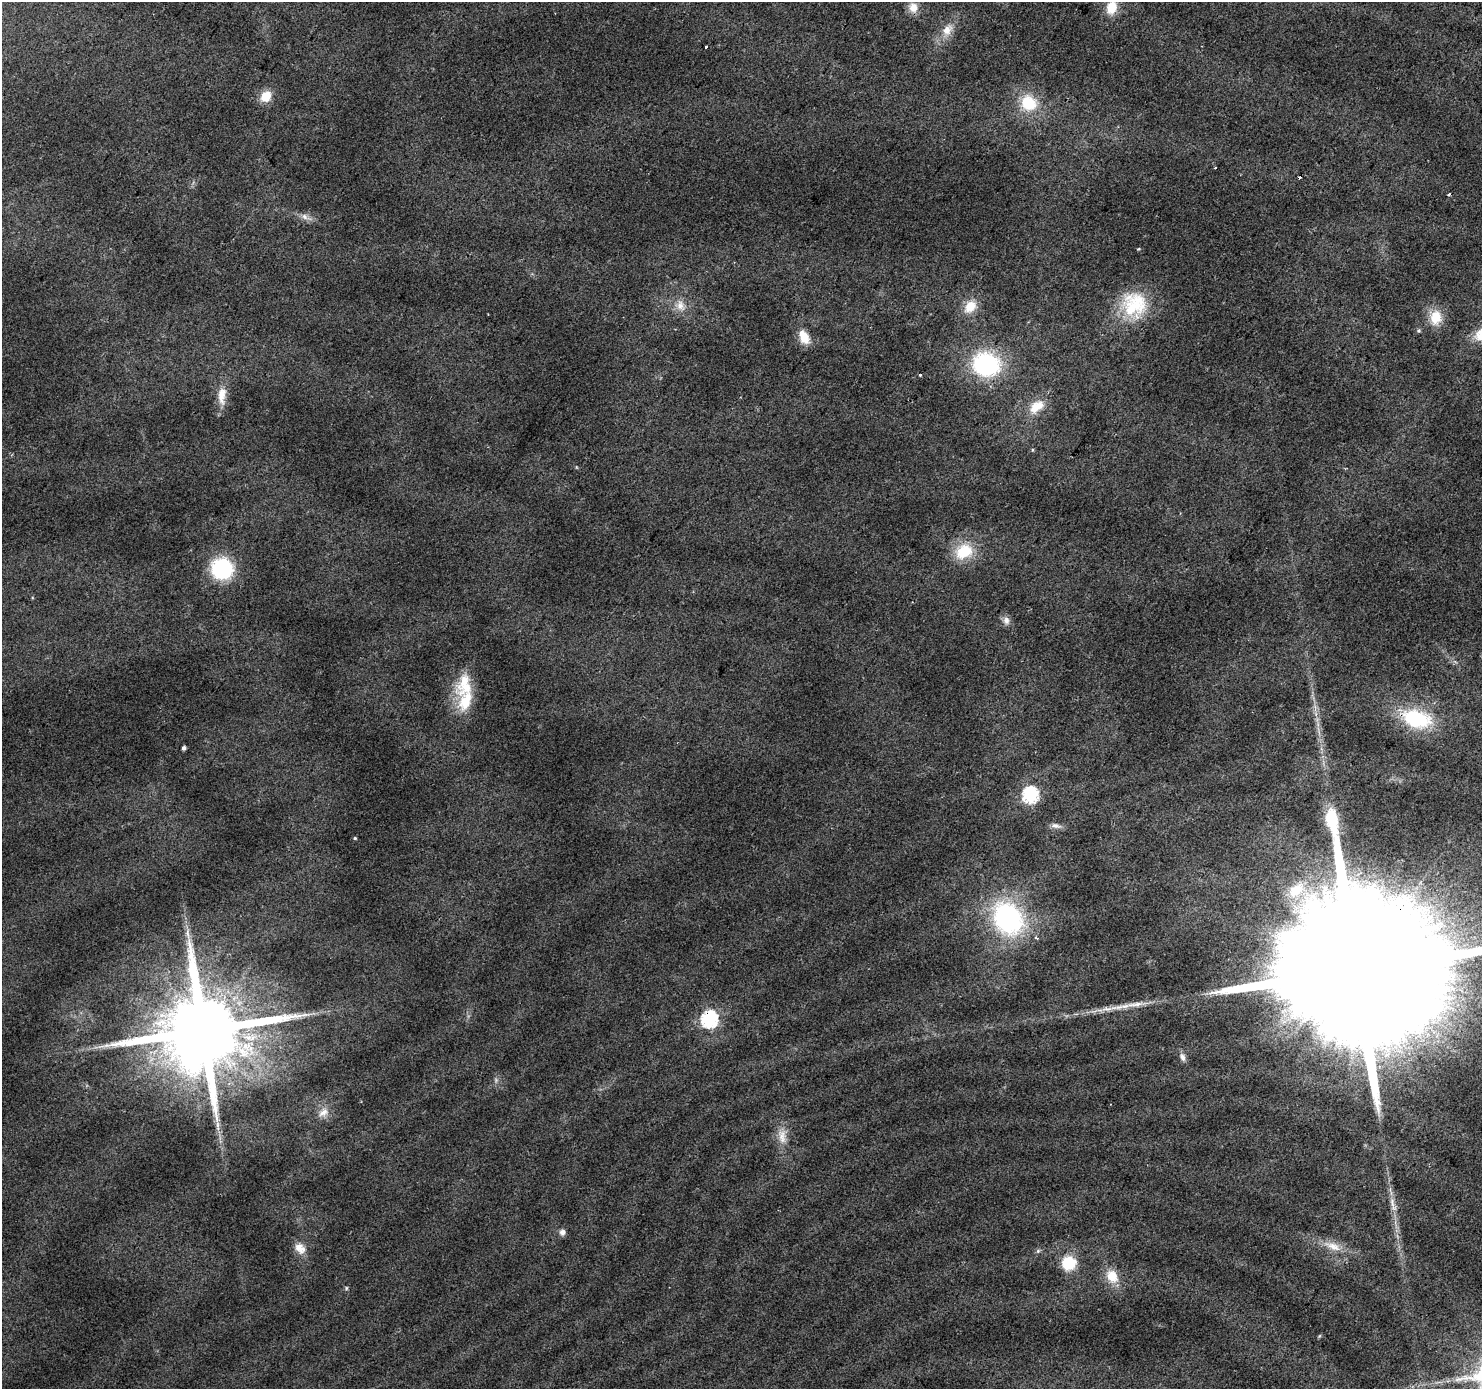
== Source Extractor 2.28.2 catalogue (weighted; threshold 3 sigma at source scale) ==
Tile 10 of 4 x 4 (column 2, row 3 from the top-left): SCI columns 1481-2960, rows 1570-2956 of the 5925 x 5982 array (HDU 1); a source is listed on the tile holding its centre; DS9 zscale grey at full resolution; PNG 1484 x 1391 px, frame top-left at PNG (2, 2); no overlay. Shown black and unused: <1% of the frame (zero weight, under 2 of 3 exposures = <1% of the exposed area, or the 3 px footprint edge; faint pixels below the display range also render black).
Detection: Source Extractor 2.28.2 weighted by HDU 2 'WHT'; one run over the whole footprint, this tile lists its part. Background 0.0458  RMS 0.0074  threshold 0.0333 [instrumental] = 3 sigma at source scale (4.5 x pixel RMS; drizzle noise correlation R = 1.50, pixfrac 1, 0.0396/0.0396 arcsec/px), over >= 5 px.
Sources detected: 52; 1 too faint to see at this stretch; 1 cosmic-ray / hot-pixel residue — not listed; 3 inside a brighter listed object's ellipse — not listed separately; the other 47 listed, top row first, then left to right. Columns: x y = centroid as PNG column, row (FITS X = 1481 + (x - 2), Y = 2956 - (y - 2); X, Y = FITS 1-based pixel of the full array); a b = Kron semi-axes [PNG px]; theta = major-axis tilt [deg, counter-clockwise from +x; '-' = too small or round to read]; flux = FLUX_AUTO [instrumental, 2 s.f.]
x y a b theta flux
913 7 12 11 - 7.9
1112 7 17 13 71 14
947 30 18 13 55 10
706 47 3 2 - 0.96
266 96 12 10 57 13
1029 103 18 16 -38 30
1215 168 3 2 - 0.8
1449 194 4 3 - 1.2
305 217 18 7 -27 4.9
1134 305 34 34 - 46
680 306 16 13 -63 9.4
970 306 16 12 44 14
1436 317 18 13 84 16
1419 331 5 5 - 1.2
804 337 16 10 -66 12
986 364 25 21 -14 93
920 375 3 2 - 3.5
222 396 27 11 88 11
1036 407 25 14 37 14
964 551 21 17 29 28
222 569 21 20 - 58
1006 620 12 9 -75 4
465 701 41 23 -73 29
1416 719 30 17 -16 61
184 748 4 3 - 2.3
1030 795 7 7 - 150
1056 826 16 6 -11 3.7
355 838 4 3 - 0.87
1296 890 28 17 34 27
1008 918 35 27 -57 120
188 933 17 4 -88 4.8
1036 938 5 3 - 1.8
1357 970 92 32 53 96000
1135 1004 38 7 6 12
709 1019 7 7 - 190
203 1031 23 20 41 13000
1182 1057 12 7 -68 3.6
323 1112 17 11 36 8.2
218 1126 16 4 -88 4.1
782 1136 22 12 -87 10
1392 1202 16 6 -83 5.5
562 1232 7 7 - 3.4
1333 1246 27 10 -22 13
300 1248 17 12 -46 8.4
1069 1263 15 14 - 24
1112 1276 18 14 -60 15
346 1288 6 4 89 1
Overlapping masked pixels (flux is a lower limit): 4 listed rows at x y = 1416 719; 1357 970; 709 1019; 203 1031
Isophote crosses this tile's border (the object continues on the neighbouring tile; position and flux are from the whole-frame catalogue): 2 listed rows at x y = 1112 7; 1357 970